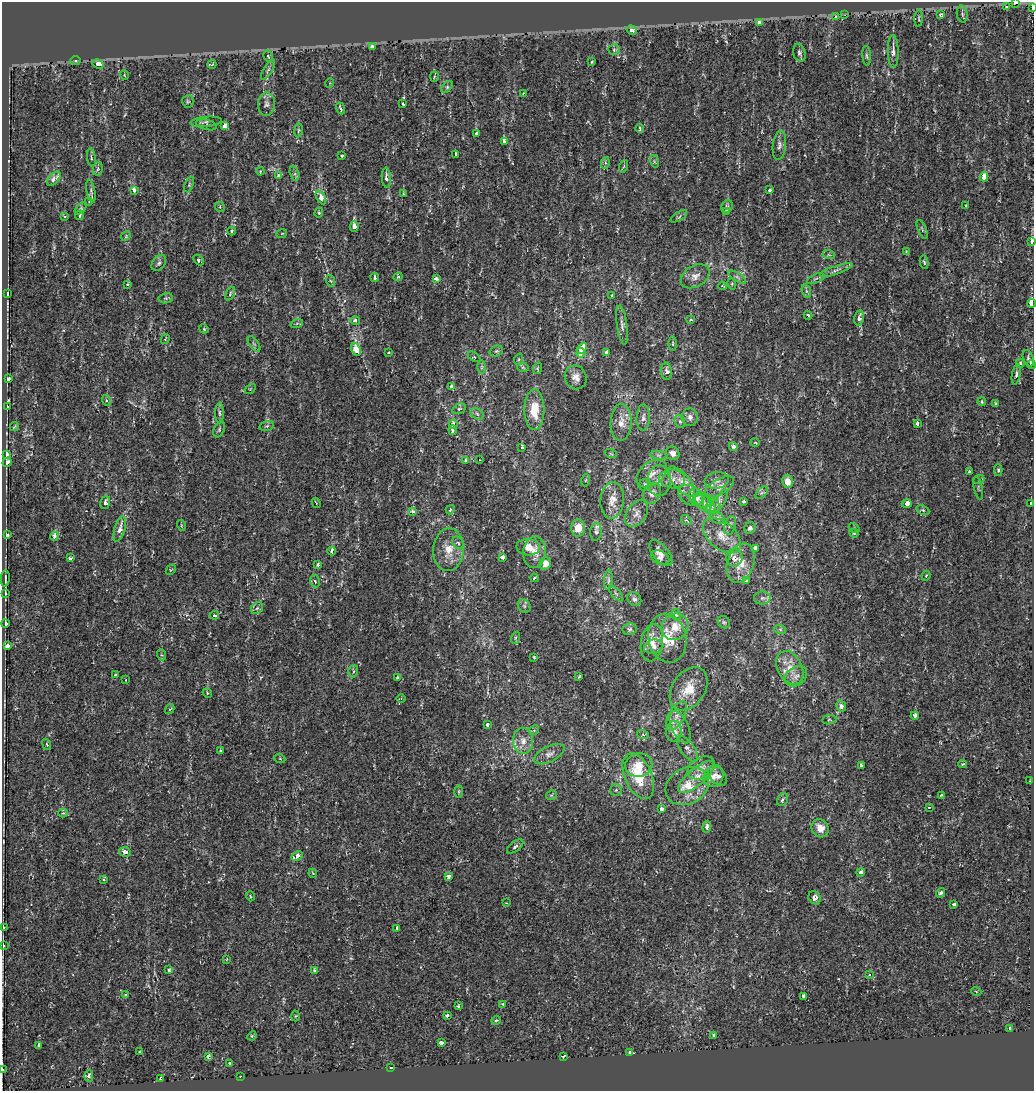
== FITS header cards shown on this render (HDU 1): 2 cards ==
NAXIS1  =                 1032
NAXIS2  =                 1089

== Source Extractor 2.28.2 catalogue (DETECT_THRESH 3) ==
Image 1032 x 1089 px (HDU 1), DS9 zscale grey, 1 PNG px = 1 image px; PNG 1036 x 1093 px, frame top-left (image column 1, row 1089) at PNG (2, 2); each listed source drawn as its Kron ellipse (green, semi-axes under 4 px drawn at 4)
Background 2.64e-05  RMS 0.0024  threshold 0.00713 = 3 sigma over >= 5 px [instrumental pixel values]
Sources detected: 326; all 326 listed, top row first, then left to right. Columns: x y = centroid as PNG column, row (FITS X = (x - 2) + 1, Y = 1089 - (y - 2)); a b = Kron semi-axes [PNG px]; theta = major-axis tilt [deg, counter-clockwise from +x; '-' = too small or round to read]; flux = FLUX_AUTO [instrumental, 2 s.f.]
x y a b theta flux
1016 3 3 2 - 1.4
1006 6 4 3 - 0.47
1033 8 4 2 - 3.1
940 14 3 3 - 0.7
962 14 8 5 -82 0.4
845 15 3 2 - 0.1
836 17 3 3 - 4.3
919 18 8 3 86 0.19
760 23 3 3 - 4.2
632 30 5 4 - 0.42
372 47 4 3 - 0.79
614 50 6 5 - 0.32
893 51 16 5 -89 0.89
799 53 9 6 -73 0.44
268 56 6 4 -59 0.25
867 56 10 4 -85 0.3
76 61 5 4 - 0.25
592 62 3 3 - 0.18
98 64 5 4 - 1.6
212 64 4 2 - 0.15
268 70 11 4 56 0.44
124 75 4 3 - 0.12
434 76 5 3 - 0.16
330 83 5 3 - 0.13
447 87 7 4 46 0.26
523 93 4 2 - 0.15
188 101 6 5 - 0.26
266 104 11 8 85 0.73
403 104 4 3 - 1.1
341 108 6 3 -68 0.31
206 122 15 5 5 0.44
206 125 10 5 -14 0.36
225 126 4 3 - 2.3
640 128 4 3 - 0.25
298 130 7 3 81 0.2
476 134 4 3 - 0.86
504 141 3 3 - 3.2
779 145 15 6 83 0.7
455 154 4 3 - 0.33
342 155 3 2 - 0.16
91 158 9 3 -81 0.24
654 161 6 4 -72 0.26
605 163 6 4 73 0.24
624 166 6 4 71 0.19
98 169 7 5 82 0.28
260 171 4 3 - 0.14
295 174 7 4 -73 0.32
278 175 4 3 - 0.53
984 177 5 3 - 2.6
386 178 10 4 -85 0.72
54 179 8 5 47 0.76
189 184 8 4 69 0.29
134 190 4 3 - 1.5
769 190 3 3 - 0.24
91 191 11 3 -79 0.34
403 193 4 3 - 0.13
321 198 7 4 -61 2
89 201 3 2 - 0.15
966 206 4 3 - 0.44
220 207 5 4 - 0.23
727 207 6 5 - 0.35
81 208 7 4 46 0.19
726 212 4 3 - 1
319 213 5 4 - 0.2
80 215 5 4 - 0.23
64 216 4 3 - 0.21
679 216 9 3 32 0.23
354 226 5 4 - 0.97
922 229 10 4 -68 0.28
232 231 4 3 - 0.28
282 233 5 3 - 0.14
126 236 5 4 - 0.19
1032 241 4 3 - 6.1
906 251 4 4 - 0.12
829 255 6 4 -18 0.21
199 260 6 4 -45 0.54
924 262 7 4 -80 0.27
159 263 9 6 53 0.48
836 270 17 3 19 0.6
695 276 15 10 31 1.5
375 277 4 3 - 0.39
398 277 5 3 - 0.16
737 277 10 4 -34 0.42
436 279 4 3 - 1
816 279 9 3 21 0.27
331 281 6 4 -69 0.2
128 284 3 3 - 0.16
732 284 6 3 -73 0.19
722 286 4 3 - 0.19
806 291 7 4 -70 0.29
7 294 4 3 - 0.3
230 294 7 4 65 0.23
612 295 3 3 - 0.36
166 298 7 5 10 0.28
1032 303 4 3 - 31
808 315 4 3 - 0.26
859 318 8 5 78 0.81
691 320 3 3 - 0.26
355 321 5 4 - 0.52
297 323 6 4 19 0.22
622 325 19 5 -82 0.78
204 329 5 3 - 0.16
165 339 5 3 - 0.12
254 344 9 4 -54 0.35
673 344 7 3 -89 0.2
582 348 6 4 52 2.7
356 349 6 4 -66 7.3
496 351 7 5 18 0.29
389 353 3 3 - 1
581 353 5 3 - 2.1
607 353 4 3 - 3.4
474 357 7 4 -35 0.19
1028 358 8 5 -69 0.37
519 359 6 4 71 0.18
1020 363 4 4 - 0.25
1031 364 4 3 - 2.7
482 367 6 4 89 0.24
523 367 6 4 -3 0.21
538 368 6 3 70 0.17
667 371 8 5 -86 0.75
1016 374 10 4 80 0.38
576 377 12 11 - 1.2
8 379 4 3 - 0.35
451 386 3 3 - 3.1
250 389 6 4 33 0.16
106 400 5 4 - 0.22
982 402 4 4 - 0.22
995 404 4 3 - 0.28
7 407 4 3 - 2.4
459 409 7 4 28 0.29
534 410 20 10 -90 3.6
219 413 10 4 -89 0.38
477 414 7 5 -32 0.39
643 417 13 6 87 0.7
690 417 9 8 - 0.73
680 421 6 5 - 0.29
621 422 18 10 89 1.8
917 423 4 3 - 0.3
453 424 4 3 - 1.1
14 426 5 3 - 0.13
267 426 7 4 15 0.28
219 429 8 5 65 0.33
453 430 5 4 - 0.3
755 442 5 3 - 0.14
733 446 4 3 - 1.3
522 447 4 3 - 1.2
673 453 7 6 - 0.74
611 454 6 3 -19 0.19
7 455 4 4 - 4.5
659 455 8 3 -5 0.26
466 460 4 4 - 0.49
479 460 3 2 - 0.082
7 462 5 3 - 6.7
998 470 6 4 -89 0.29
969 472 3 3 - 0.33
652 473 17 11 37 1.5
672 479 13 9 -8 1.2
979 479 5 3 - 0.19
586 480 6 4 70 0.19
659 480 15 11 86 1.3
717 480 12 8 8 0.76
681 481 18 8 -50 1.6
787 481 6 5 - 1.6
645 485 6 6 - 0.35
719 487 16 7 29 1.1
978 488 12 2 -78 0.19
652 493 11 8 67 0.81
762 493 8 4 45 0.33
691 495 13 9 -31 1.1
696 497 9 7 -59 1.2
612 500 18 12 85 1.9
702 500 9 7 -14 0.67
105 502 7 5 71 0.63
719 502 13 5 56 0.65
744 502 3 3 - 0.38
316 503 5 2 - 0.14
705 504 11 7 -37 0.89
907 504 5 4 - 2.9
1031 504 3 3 - 2.2
713 507 8 6 -87 0.61
450 510 5 4 - 0.33
923 510 7 4 -27 0.26
412 512 3 3 - 1.5
637 514 15 9 58 1.1
717 518 8 5 -30 0.49
686 520 6 4 -39 0.25
181 525 5 3 - 0.14
730 525 10 5 76 0.5
578 528 8 7 - 2
750 528 6 5 - 0.52
854 528 6 4 -32 0.22
120 529 13 5 75 1.2
596 532 9 5 85 0.39
854 533 5 4 - 0.31
7 535 3 3 - 1.6
54 536 4 3 - 1.1
722 536 22 13 -40 2.6
458 543 7 5 -47 0.31
528 547 11 8 -3 1.9
756 548 4 3 - 0.79
448 550 21 15 86 2.8
332 551 4 3 - 1.8
534 552 16 11 86 1.9
661 553 15 8 -51 0.95
503 557 3 3 - 1.6
70 558 4 3 - 0.26
660 558 10 6 -24 0.53
734 558 9 8 - 1.3
741 563 20 13 73 2.9
545 564 6 5 - 1.7
318 565 4 3 - 0.36
171 570 5 3 - 0.15
926 576 5 3 - 0.18
5 578 8 2 86 0.28
534 578 4 3 - 0.23
608 580 10 4 85 0.37
315 581 6 5 - 0.31
747 581 3 3 - 0.69
5 594 3 3 - 0.58
616 594 9 3 -50 0.28
762 598 8 6 1 0.54
634 599 7 6 - 0.43
524 606 7 6 - 0.39
257 608 7 5 43 0.38
214 615 4 3 - 1.2
676 615 6 4 -76 0.37
724 622 7 5 -42 0.32
5 623 4 3 - 3
675 627 14 12 42 2.3
630 629 7 6 - 0.36
780 629 6 4 -19 0.21
515 638 6 4 72 0.22
667 638 24 19 -78 4.6
652 643 19 11 81 1.9
7 646 4 3 - 2.3
654 646 10 7 11 0.84
162 655 6 3 -69 0.21
534 657 3 2 - 0.16
790 668 18 12 -61 2.4
353 671 6 4 72 0.34
115 675 3 3 - 0.64
579 676 3 2 - 0.23
796 676 12 9 39 1
397 678 4 3 - 0.55
126 680 2 2 - 0.084
689 689 24 16 56 3.5
207 693 5 4 - 0.21
401 699 5 3 - 0.15
841 706 5 5 - 0.85
170 709 5 4 - 0.18
677 716 16 7 60 1.4
915 716 4 3 - 0.75
829 720 7 4 7 0.22
488 725 3 3 - 1.4
680 727 17 8 -65 1.2
534 730 5 4 - 0.19
674 731 10 7 85 1.4
643 735 6 3 -18 0.21
523 741 13 10 -88 1.5
47 744 6 3 -69 0.19
687 749 15 7 -54 0.76
220 751 4 3 - 0.29
549 754 16 8 26 1
280 759 5 3 - 0.17
963 764 4 3 - 0.26
639 765 13 11 14 2.2
861 765 4 3 - 0.61
701 768 15 10 32 1.3
638 776 24 13 -66 5.6
714 776 11 9 58 1.2
718 776 11 7 -47 0.8
696 777 22 8 40 2
1030 781 2 2 - 0.14
687 786 22 18 29 4
616 790 6 5 - 0.29
459 791 6 3 90 0.2
551 795 5 5 - 0.21
941 795 4 3 - 0.14
782 800 7 5 59 0.38
929 807 3 3 - 0.12
661 809 4 3 - 1.4
63 813 4 4 - 0.22
707 827 6 4 82 0.54
820 828 9 8 - 1.7
515 846 9 5 38 0.43
125 852 6 5 - 0.72
297 856 6 4 29 1.1
860 872 4 3 - 0.55
313 873 4 3 - 0.17
448 876 4 3 - 1.5
103 879 4 3 - 0.27
941 893 5 4 - 0.39
250 896 5 3 - 0.14
815 898 7 5 -54 0.82
506 903 4 3 - 0.11
954 904 3 3 - 0.72
3 928 3 3 - 2.1
397 928 4 3 - 0.63
3 946 3 3 - 1
227 959 4 2 - 0.094
169 970 4 3 - 0.74
314 970 4 3 - 0.28
870 975 4 3 - 0.22
976 991 5 3 - 0.13
126 995 4 3 - 0.3
804 996 4 3 - 1.1
503 1004 4 3 - 0.32
458 1006 4 3 - 0.24
447 1015 3 3 - 0.74
295 1016 5 3 - 0.16
496 1020 5 4 - 0.21
1010 1029 3 3 - 1
714 1035 4 3 - 0.74
252 1036 5 4 - 0.2
441 1043 4 4 - 0.66
39 1045 4 3 - 4
140 1052 3 3 - 0.44
630 1052 3 3 - 1.7
209 1056 4 3 - 0.84
563 1056 3 2 - 0.47
229 1063 3 3 - 0.72
391 1068 3 3 - 28
2 1070 3 2 - 1.3
89 1076 6 4 90 0.49
240 1076 3 2 - 0.13
161 1079 4 3 - 0.22
At the frame edge (FLAGS 8, measured only in part): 8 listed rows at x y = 1016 3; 1033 8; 1032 241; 1032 303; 1031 364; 3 928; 3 946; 2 1070